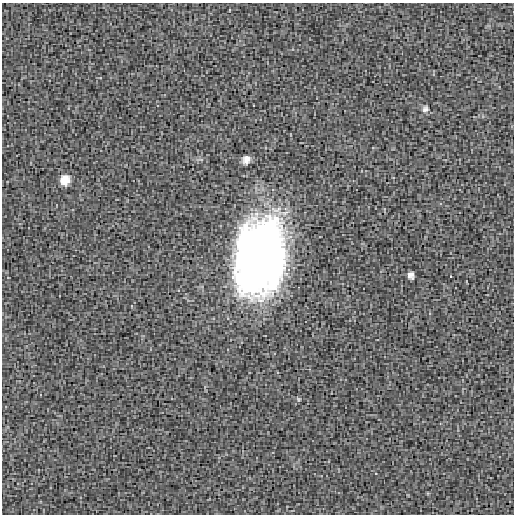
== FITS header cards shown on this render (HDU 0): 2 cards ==
NAXIS1  =                  512 / length of data axis 1
NAXIS2  =                  512 / length of data axis 2

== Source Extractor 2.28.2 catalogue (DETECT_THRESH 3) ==
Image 512 x 512 px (HDU 0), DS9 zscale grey, 1 PNG px = 1 image px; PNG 516 x 516 px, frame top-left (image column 1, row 512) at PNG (2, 3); no overlay
Background 4.73e-05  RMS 0.021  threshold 0.0645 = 3 sigma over >= 5 px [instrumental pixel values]
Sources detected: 6; all 6 listed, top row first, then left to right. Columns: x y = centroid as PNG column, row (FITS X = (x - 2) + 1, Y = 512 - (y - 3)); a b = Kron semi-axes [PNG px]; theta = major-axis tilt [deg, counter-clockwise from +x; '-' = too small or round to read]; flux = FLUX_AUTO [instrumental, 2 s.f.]
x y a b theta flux
425 109 9 7 44 4.5
246 159 8 6 66 9
65 180 9 8 - 21
259 258 70 43 80 850
411 275 6 5 - 6.2
298 399 6 4 -72 1.6